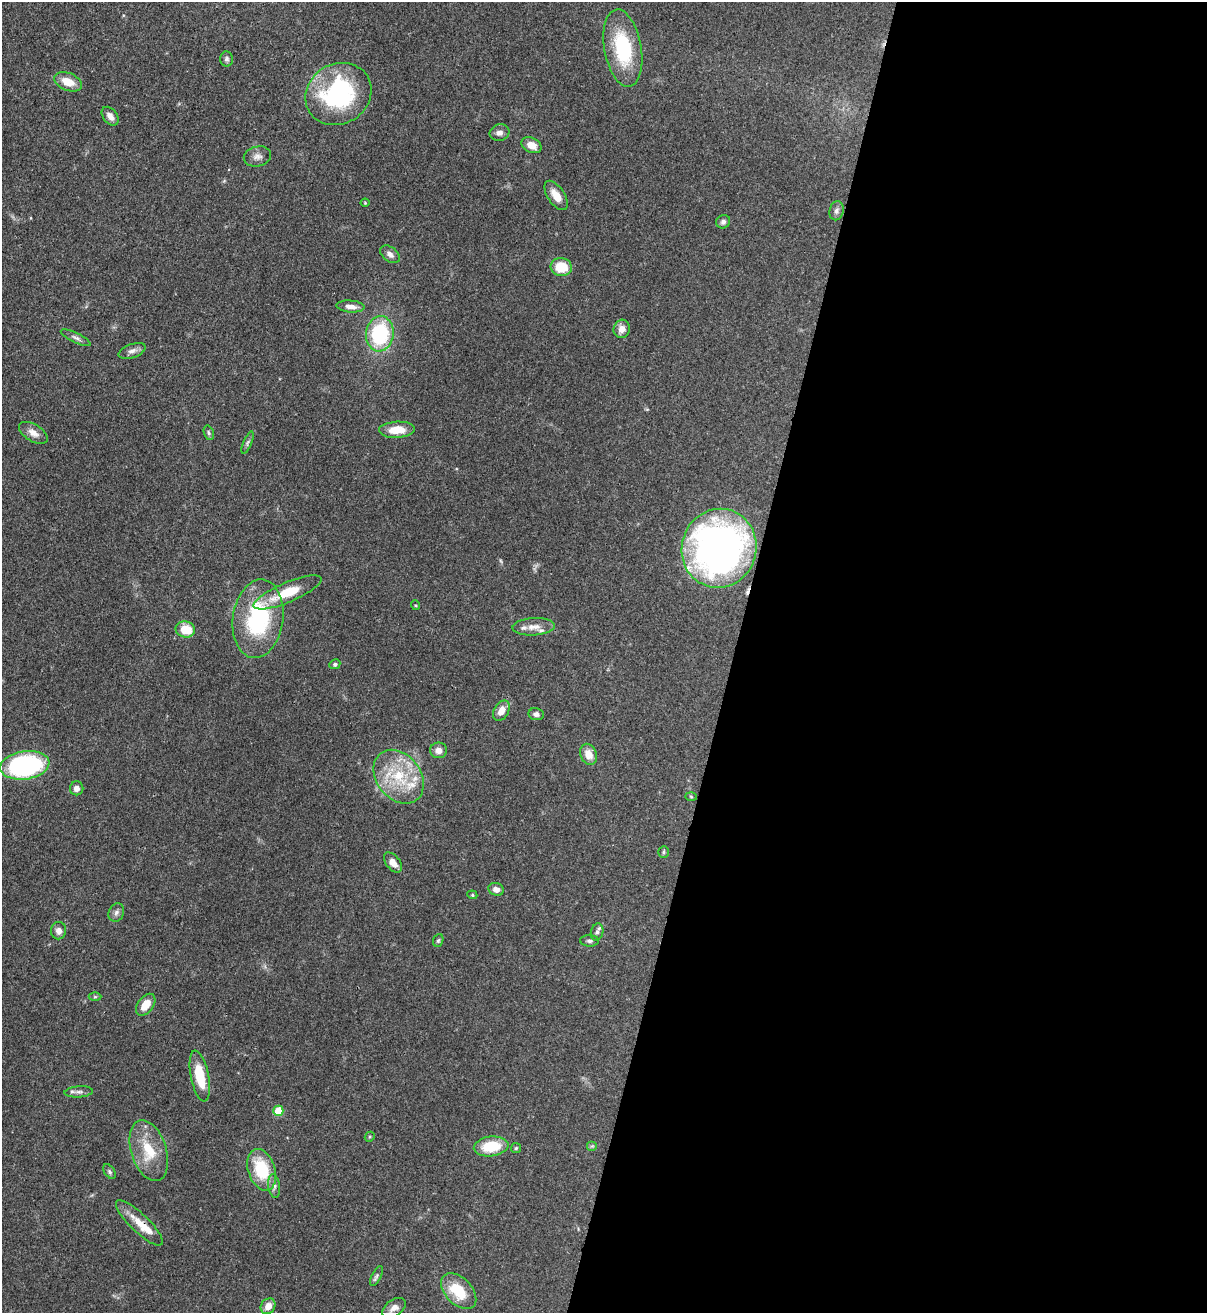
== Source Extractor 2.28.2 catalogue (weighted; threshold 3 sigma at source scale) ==
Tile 12 of 4 x 4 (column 4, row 3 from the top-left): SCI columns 3842-5046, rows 1342-2652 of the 5389 x 5307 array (HDU 1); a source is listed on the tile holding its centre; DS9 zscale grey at full resolution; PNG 1209 x 1315 px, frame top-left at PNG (2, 2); each listed source drawn as its Kron ellipse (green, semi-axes under 4 px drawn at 4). Shown black and unused: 39% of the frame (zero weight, under 3 of 4 exposures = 7% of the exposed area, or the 3 px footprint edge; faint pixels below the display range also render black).
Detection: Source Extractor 2.28.2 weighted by HDU 2 'WHT'; one run over the whole footprint, this tile lists its part. Background 0.0823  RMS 0.0039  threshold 0.0174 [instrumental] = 3 sigma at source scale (4.5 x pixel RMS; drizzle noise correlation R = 1.50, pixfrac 1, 0.05/0.05 arcsec/px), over >= 5 px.
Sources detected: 70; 5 inside a brighter listed object's ellipse — not listed separately; the other 65 listed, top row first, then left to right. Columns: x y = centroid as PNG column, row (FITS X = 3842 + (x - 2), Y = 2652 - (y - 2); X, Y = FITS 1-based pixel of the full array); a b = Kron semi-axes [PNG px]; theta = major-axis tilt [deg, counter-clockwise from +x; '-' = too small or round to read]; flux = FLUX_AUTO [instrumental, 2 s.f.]
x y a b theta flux
623 48 39 18 -80 26
226 59 7 6 - 0.98
68 82 14 8 -22 6
338 94 34 30 32 52
110 116 10 7 -53 2.4
500 133 10 8 17 1.9
531 145 10 7 -26 3.9
257 156 14 10 13 2.4
556 195 17 8 -56 4.5
365 203 4 4 - 0.36
837 211 10 7 76 1.4
723 222 7 6 - 1.2
390 254 11 7 -38 1.9
561 267 10 9 - 9.6
350 306 14 6 -4 2.7
622 329 9 8 - 2.9
380 334 18 14 83 30
76 338 16 5 -26 1.5
132 351 14 6 19 1.9
397 430 18 8 2 7.6
33 433 16 8 -31 3
209 433 7 5 -73 0.7
248 443 12 4 68 0.86
719 548 39 37 71 190
288 592 36 10 23 12
415 605 5 3 - 0.39
258 619 39 25 82 40
534 627 21 8 3 3.6
185 629 10 8 -12 9
335 664 5 5 - 0.84
501 711 11 7 61 4.1
536 714 7 6 - 1.3
438 750 8 8 - 2.5
589 754 11 8 -67 4.3
25 765 25 14 8 66
399 777 29 22 -52 19
77 788 7 7 - 1.9
691 797 6 4 -2 0.49
664 852 6 5 - 0.65
393 862 12 7 -51 3.4
496 889 8 6 -20 2.2
472 895 5 4 - 0.57
116 913 9 7 64 1.5
59 931 8 7 - 2
597 932 8 6 74 1.2
438 940 6 5 - 0.64
589 941 9 5 -2 1.1
95 997 6 4 0 0.5
146 1005 12 7 52 5.6
200 1076 26 9 -79 11
79 1092 14 5 4 1.7
278 1111 5 5 - 12
370 1137 5 4 - 0.5
491 1146 17 10 6 12
592 1146 5 5 - 0.54
516 1148 5 5 - 0.54
149 1151 31 17 -72 13
262 1170 21 13 -71 17
110 1172 8 5 -55 0.78
274 1186 12 6 -82 1.5
139 1223 31 9 -44 6.5
377 1276 11 4 64 0.86
459 1291 21 13 -45 13
268 1306 8 7 - 3.2
394 1308 13 8 35 2.5
Overlapping masked pixels (flux is a lower limit): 1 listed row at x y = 719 548